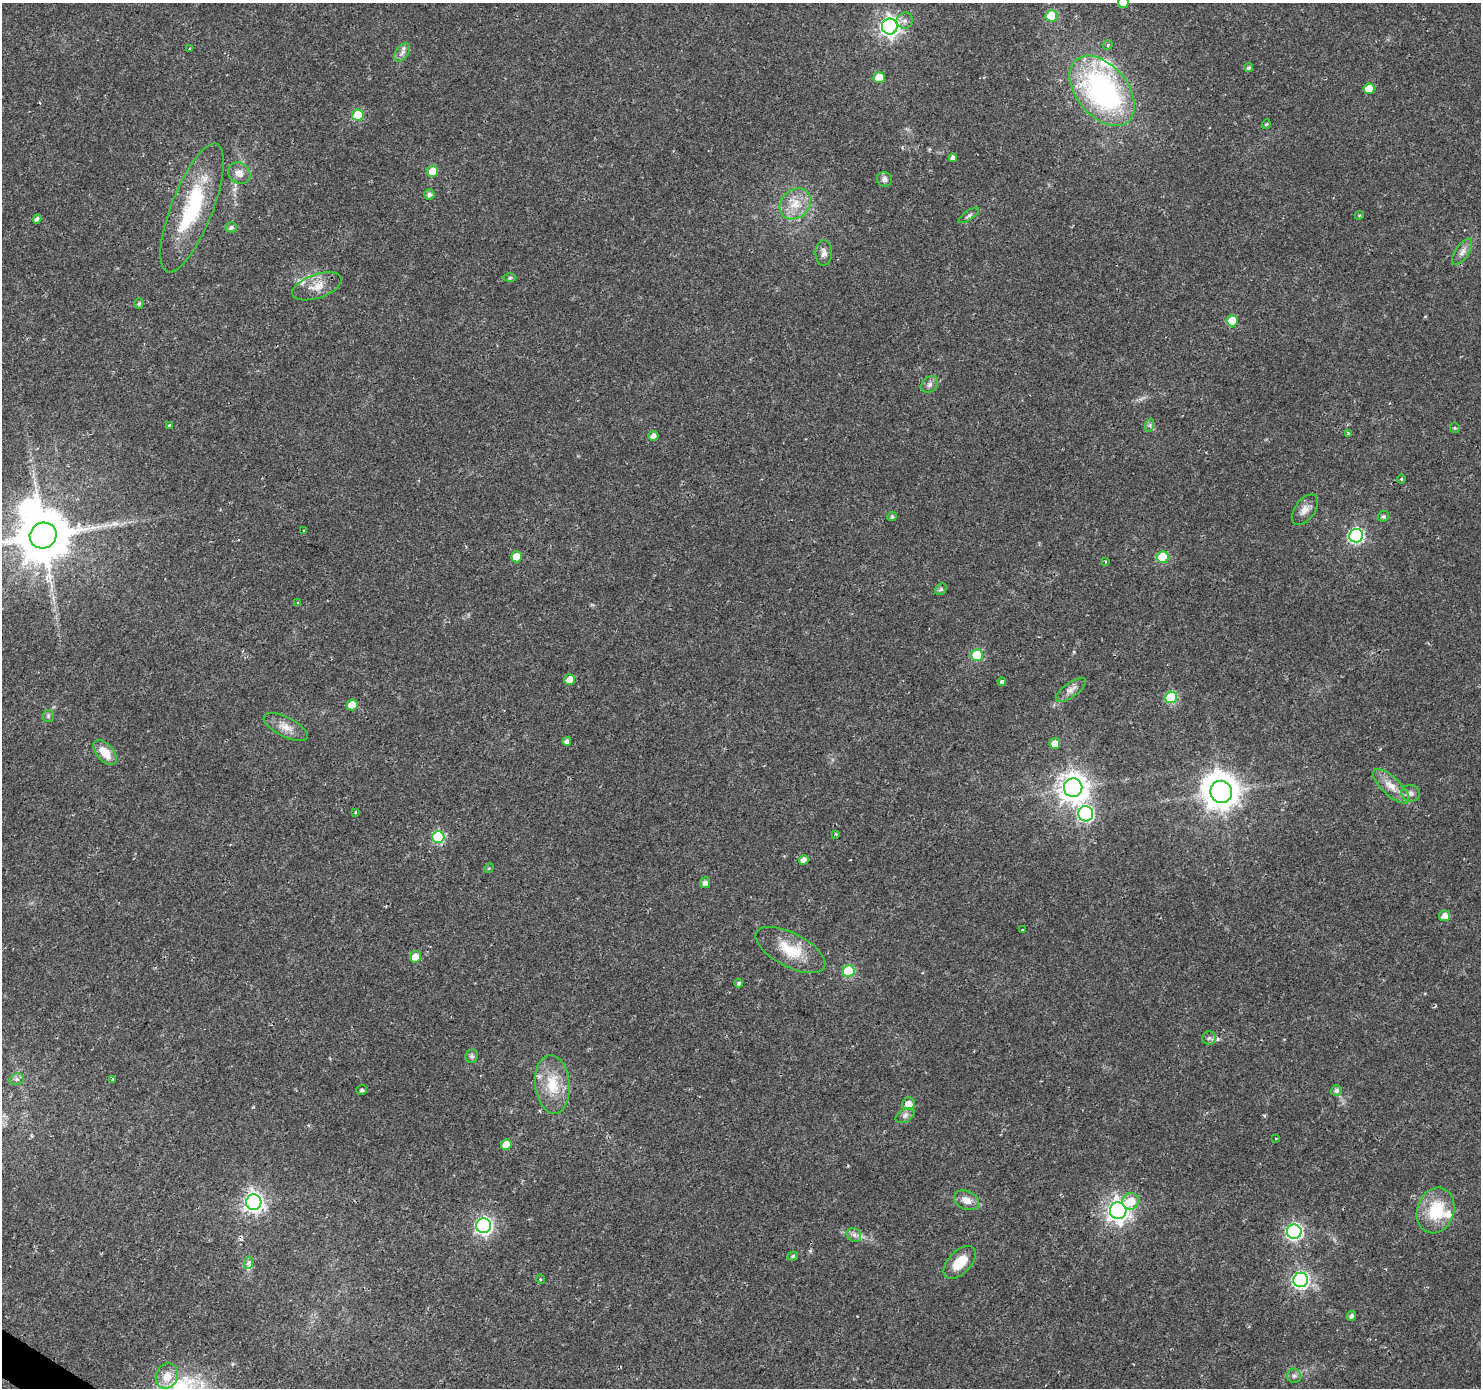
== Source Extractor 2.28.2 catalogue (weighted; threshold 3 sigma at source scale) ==
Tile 7 of 4 x 4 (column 3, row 2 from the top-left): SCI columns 2958-4436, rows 2956-4341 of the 5920 x 5979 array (HDU 1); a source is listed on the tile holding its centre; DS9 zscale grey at full resolution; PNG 1483 x 1390 px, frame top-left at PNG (2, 3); each listed source drawn as its Kron ellipse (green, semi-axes under 4 px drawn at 4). Shown black and unused: <1% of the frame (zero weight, under 2 of 3 exposures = <1% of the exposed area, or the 3 px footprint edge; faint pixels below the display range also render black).
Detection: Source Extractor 2.28.2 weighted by HDU 2 'WHT'; one run over the whole footprint, this tile lists its part. Background 0.0207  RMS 0.0028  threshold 0.0126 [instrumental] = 3 sigma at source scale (4.5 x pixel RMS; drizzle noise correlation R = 1.50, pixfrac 1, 0.0396/0.0396 arcsec/px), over >= 5 px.
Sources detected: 111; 1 inside a brighter object's white glare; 3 cosmic-ray / hot-pixel residue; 1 long thin detection or spike segment (spike, bleed or trail) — neither listed nor drawn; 3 inside a brighter listed object's ellipse — not listed separately; the other 103 listed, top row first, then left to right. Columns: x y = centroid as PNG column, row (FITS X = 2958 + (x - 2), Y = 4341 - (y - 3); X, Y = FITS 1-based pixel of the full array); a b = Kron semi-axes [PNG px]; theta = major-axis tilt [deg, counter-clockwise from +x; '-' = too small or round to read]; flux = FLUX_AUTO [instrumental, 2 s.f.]
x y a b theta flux
1123 3 5 5 - 4.9
1051 16 6 6 - 12
905 21 8 8 - 1.3
890 26 8 8 - 130
1108 45 5 4 - 0.44
189 49 4 2 - 0.44
402 52 10 6 53 1.2
1249 68 5 4 - 0.64
879 78 5 5 - 5.3
1369 89 5 5 - 4.6
1102 91 40 25 -50 63
358 115 6 5 - 11
1266 124 5 4 - 0.37
953 158 4 4 - 1.2
432 171 6 5 - 3.9
239 173 12 10 -39 2.2
884 179 7 7 - 1.2
429 194 5 5 - 1
795 204 17 14 42 5.2
192 208 69 20 69 25
969 215 12 4 35 0.73
1359 215 4 4 - 0.33
37 219 4 4 - 1
231 227 6 5 - 0.73
1462 252 15 6 56 1.6
824 253 13 8 89 1.4
510 277 6 4 1 0.42
317 286 26 12 19 4.1
139 304 5 4 - 0.46
1232 321 5 5 - 7.4
930 384 9 7 46 1.1
169 425 4 3 - 0.32
1150 425 7 4 72 0.55
1455 428 5 5 - 0.35
1348 433 4 3 - 0.41
653 436 5 5 - 1.7
1401 479 4 4 - 0.33
1305 510 17 10 53 2.3
1383 516 6 5 - 0.47
892 517 5 4 - 0.6
304 531 3 2 - 0.27
43 536 14 12 31 1700
1356 536 7 7 - 53
516 557 5 5 - 5.4
1163 557 6 6 - 14
1105 561 3 2 - 0.48
941 589 6 5 - 0.52
298 603 4 4 - 0.35
977 655 6 6 - 16
570 680 5 5 - 3.2
1002 682 4 4 - 0.97
1071 690 18 7 36 1.7
1171 697 6 6 - 18
352 705 5 5 - 4.6
48 716 6 5 - 0.5
286 727 24 10 -26 3.3
567 741 4 4 - 1.2
1055 744 5 5 - 2.7
105 752 15 8 -47 4.5
1391 786 23 9 -43 3.6
1073 788 9 9 - 360
1221 792 11 10 - 510
1411 793 9 8 - 1.2
355 812 3 3 - 0.64
1086 814 8 7 - 51
836 834 3 3 - 0.25
438 837 6 6 - 25
804 860 5 4 - 2
489 868 5 4 - 0.35
705 883 5 5 - 1.3
1444 916 5 5 - 2
1022 930 3 3 - 0.93
790 950 38 17 -27 9.4
415 957 5 5 - 2.8
849 971 6 6 - 18
739 983 4 4 - 0.65
1209 1038 7 6 - 0.72
472 1056 7 6 - 0.66
17 1079 7 5 15 0.84
112 1080 3 2 - 0.58
552 1084 29 17 -85 9.1
362 1090 5 5 - 0.49
1336 1091 5 5 - 0.82
909 1104 6 6 - 2.3
905 1115 10 6 32 1
1276 1139 3 3 - 0.29
506 1145 5 5 - 4.1
967 1200 13 9 -24 2.6
1131 1201 8 8 - 5.7
254 1202 8 7 - 130
1435 1210 23 18 72 12
1118 1211 8 8 - 180
484 1226 7 7 - 87
1294 1232 7 7 - 66
854 1235 7 6 - 1
793 1256 5 4 - 0.48
960 1262 20 11 46 6.4
249 1263 6 4 82 2.6
540 1279 5 3 - 0.21
1301 1280 7 7 - 71
1351 1316 5 4 - 0.85
167 1376 13 11 65 3.9
1294 1376 7 7 - 0.88
Overlapping masked pixels (flux is a lower limit): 1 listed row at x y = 43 536
Isophote crosses this tile's border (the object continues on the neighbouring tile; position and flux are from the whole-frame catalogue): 2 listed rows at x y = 1123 3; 43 536